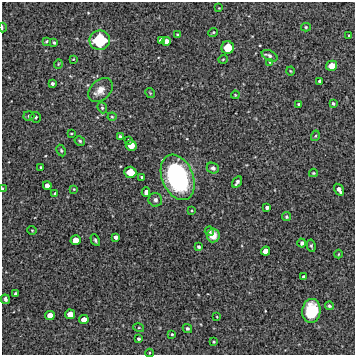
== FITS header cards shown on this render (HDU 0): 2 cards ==
NAXIS1  =                  353 /Length X axis
NAXIS2  =                  353 /Length Y axis

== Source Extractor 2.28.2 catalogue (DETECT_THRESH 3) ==
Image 353 x 353 px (HDU 0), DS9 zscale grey, 1 PNG px = 1 image px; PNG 357 x 357 px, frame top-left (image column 1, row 353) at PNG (2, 2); each listed source drawn as its Kron ellipse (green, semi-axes under 4 px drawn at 4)
Background 5390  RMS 210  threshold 619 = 3 sigma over >= 5 px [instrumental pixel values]
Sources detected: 80; all 80 listed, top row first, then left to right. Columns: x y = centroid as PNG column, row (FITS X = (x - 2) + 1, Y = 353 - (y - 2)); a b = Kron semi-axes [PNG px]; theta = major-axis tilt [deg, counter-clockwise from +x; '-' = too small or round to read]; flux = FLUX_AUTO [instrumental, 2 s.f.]
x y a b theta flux
219 8 3 3 - 8.2e+03
306 27 5 4 - 1.6e+04
2 28 5 2 - 1.1e+04
213 32 5 2 - 1.7e+04
178 35 3 3 - 2.3e+04
349 35 3 3 - 1.7e+04
100 40 10 9 - 8.0e+05
161 40 4 4 - 7.4e+04
46 41 3 2 - 1.4e+04
166 41 4 4 - 1.1e+05
54 43 3 3 - 2.4e+04
228 48 6 6 - 3.3e+05
270 56 8 5 -26 3.6e+04
73 59 2 2 - 9.3e+03
223 59 5 3 - 1.1e+04
270 62 4 3 - 1.2e+04
58 64 5 3 - 1.1e+04
332 66 5 5 - 2.0e+05
290 71 4 3 - 1.1e+04
320 81 3 3 - 4.0e+04
52 83 3 3 - 3.3e+04
100 90 14 10 42 1.2e+05
150 93 5 3 - 1.2e+04
235 95 4 3 - 1.1e+04
333 103 3 3 - 1.9e+04
299 104 3 2 - 1.7e+04
102 108 5 4 - 2.1e+04
29 116 5 5 - 2.7e+04
36 117 5 5 - 2.7e+04
112 117 4 4 - 1.4e+04
71 134 3 2 - 1.0e+04
120 136 4 3 - 2.7e+04
315 136 5 4 - 1.9e+04
129 140 3 2 - 1.6e+04
80 141 5 4 - 2.0e+04
131 145 5 5 - 2.0e+05
61 151 6 4 -64 2.0e+04
41 167 3 2 - 1.3e+04
213 168 6 5 - 3.2e+04
130 172 6 5 - 2.4e+05
313 173 4 3 - 1.3e+04
142 177 3 2 - 1.7e+04
178 177 24 15 -67 2.2e+06
237 182 6 3 58 3.5e+04
47 186 4 4 - 1.0e+05
2 189 4 2 - 1.7e+04
74 189 4 4 - 1.2e+04
339 190 6 4 -57 8.4e+04
146 192 5 4 - 5.5e+04
55 193 3 3 - 1.4e+04
155 200 7 6 - 4.8e+04
267 207 4 3 - 4.2e+04
192 211 4 2 - 1.1e+04
287 217 4 4 - 2.0e+04
32 230 5 3 - 1.1e+04
209 231 4 4 - 2.5e+04
213 236 7 6 - 1.4e+05
116 237 4 4 - 6.1e+04
76 240 5 5 - 1.6e+05
95 240 6 3 -62 2.4e+04
302 243 4 4 - 2.9e+04
311 246 6 4 -79 2.1e+04
199 247 4 3 - 2.7e+04
265 251 5 4 - 1.4e+05
338 254 4 3 - 1.1e+04
304 277 4 3 - 4.2e+04
16 294 3 3 - 3.7e+04
5 299 5 3 - 2.9e+04
329 306 4 3 - 2.1e+04
311 311 12 9 84 5.8e+05
70 314 5 5 - 1.7e+05
50 315 5 4 - 1.5e+05
217 317 3 2 - 8.2e+03
84 320 5 4 - 1.2e+05
139 328 5 3 - 1.5e+04
187 328 5 4 - 2.3e+04
172 334 4 4 - 1.7e+04
139 339 3 3 - 2.6e+04
214 342 4 3 - 1.4e+04
149 353 4 3 - 1.2e+04
At the frame edge (FLAGS 8, measured only in part): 3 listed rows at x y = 2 28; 2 189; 149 353